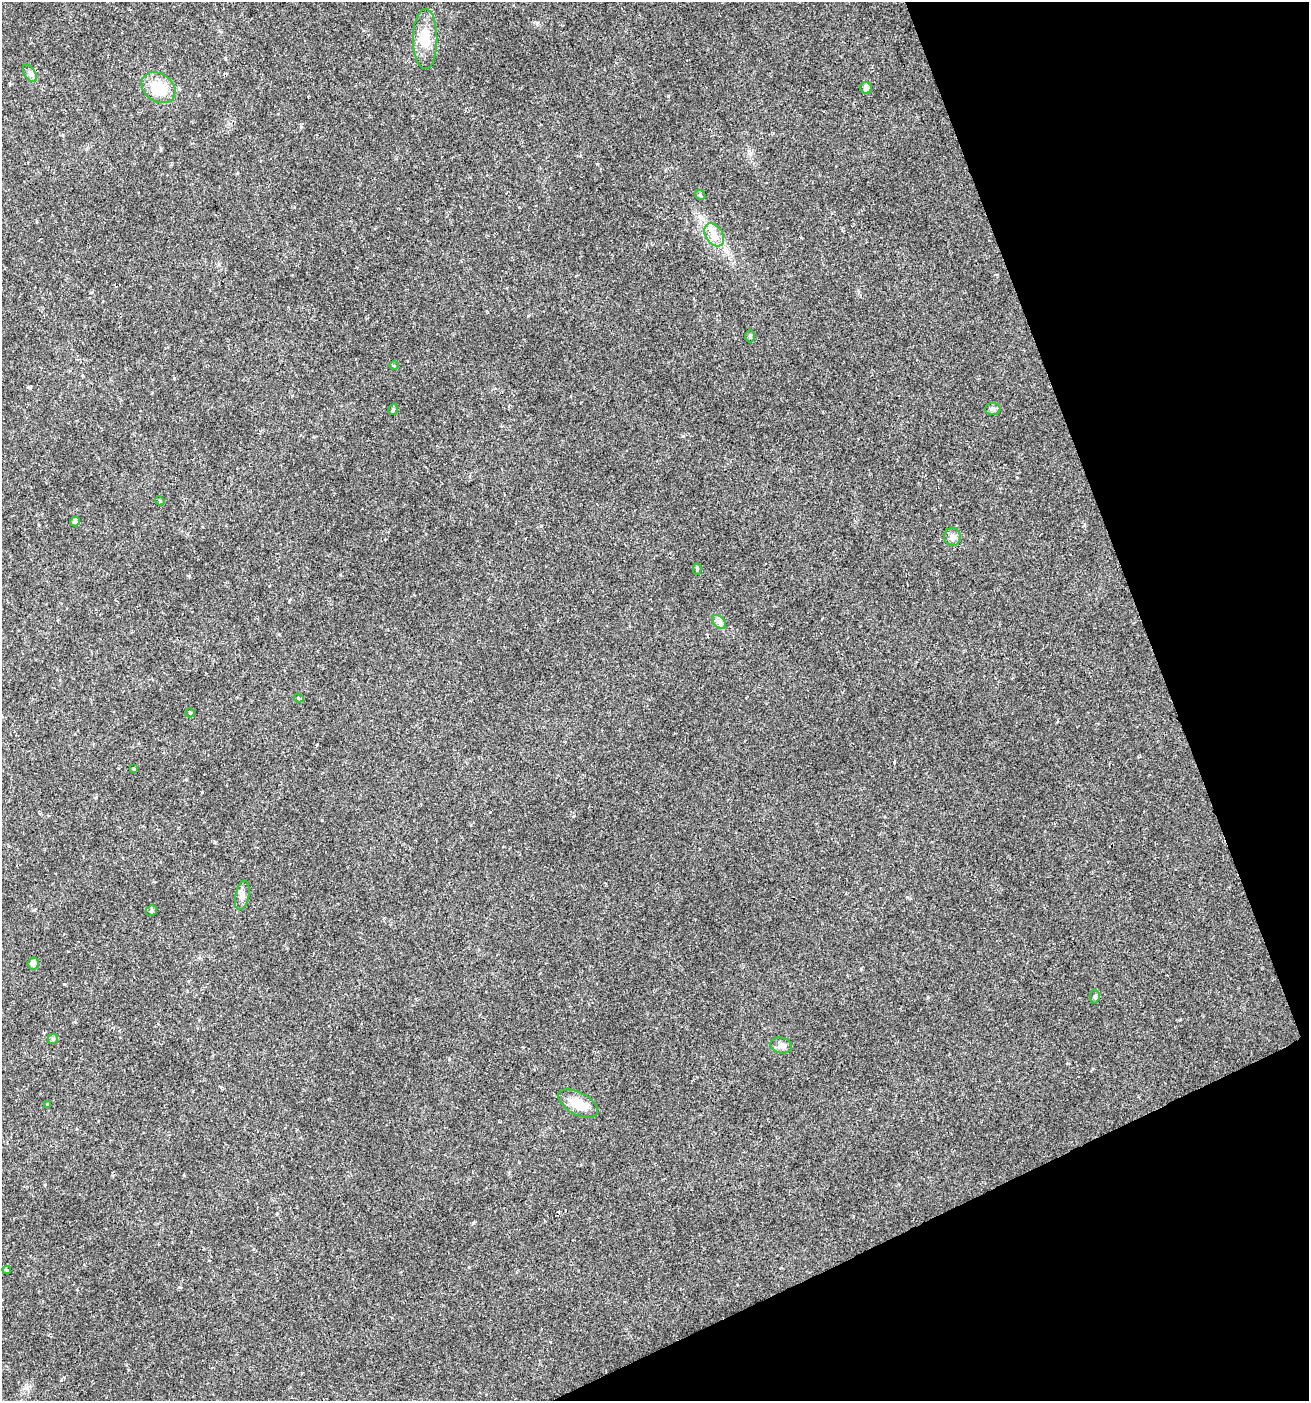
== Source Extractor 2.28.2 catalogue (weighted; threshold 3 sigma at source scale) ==
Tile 12 of 4 x 4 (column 4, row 3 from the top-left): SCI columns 4007-5313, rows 1402-2800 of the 5452 x 5599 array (HDU 1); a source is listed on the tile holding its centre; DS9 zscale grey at full resolution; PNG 1311 x 1403 px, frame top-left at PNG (2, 2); each listed source drawn as its Kron ellipse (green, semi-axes under 4 px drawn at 4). Shown black and unused: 19% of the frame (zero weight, under 2 of 3 exposures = <1% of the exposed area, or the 3 px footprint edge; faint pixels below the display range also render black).
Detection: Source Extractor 2.28.2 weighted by HDU 2 'WHT'; one run over the whole footprint, this tile lists its part. Background 0.04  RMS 0.0062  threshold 0.0277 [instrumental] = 3 sigma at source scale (4.5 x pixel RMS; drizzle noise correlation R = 1.50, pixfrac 1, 0.0396/0.0396 arcsec/px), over >= 5 px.
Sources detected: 27; all 27 listed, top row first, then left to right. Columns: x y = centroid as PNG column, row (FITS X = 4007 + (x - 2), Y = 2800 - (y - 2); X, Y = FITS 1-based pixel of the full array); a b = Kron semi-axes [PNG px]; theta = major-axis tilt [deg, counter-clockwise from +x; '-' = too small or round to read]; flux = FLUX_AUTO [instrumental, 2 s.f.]
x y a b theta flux
425 39 30 12 -90 14
30 73 10 5 -57 1.8
158 88 18 14 -35 18
866 88 6 5 - 2.5
700 195 6 4 -46 0.89
714 235 12 8 -58 5.3
750 336 6 4 -90 1.2
394 366 5 3 - 0.51
393 409 6 4 70 0.88
993 409 7 6 - 1.6
160 501 5 4 - 0.61
75 521 5 5 - 1.5
952 537 9 8 - 2.6
697 569 6 4 89 1.1
719 622 8 5 -46 1.9
299 698 5 4 - 0.93
190 713 4 4 - 0.57
134 769 3 3 - 1.6
242 895 15 7 78 3.3
151 911 6 5 - 1.2
33 963 6 5 - 2.5
1095 996 7 4 84 1
53 1039 5 5 - 1.2
781 1045 11 8 -14 2.8
48 1104 3 3 - 1.5
578 1104 22 11 -29 12
7 1270 4 3 - 1.1
Unlisted compact peaks at least as high as the median listed source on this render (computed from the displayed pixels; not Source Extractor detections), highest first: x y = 202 792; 668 96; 928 997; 894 762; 473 1223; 174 378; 64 984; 449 1059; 28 387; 537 23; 541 526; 597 164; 683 436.